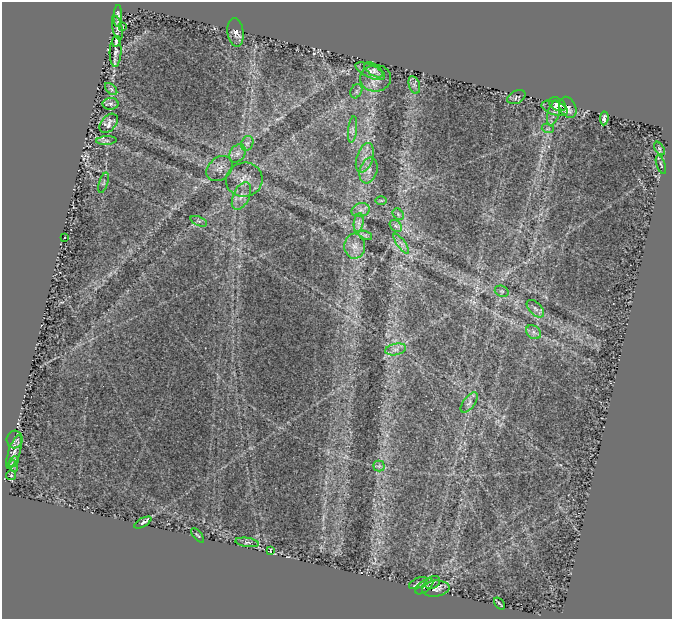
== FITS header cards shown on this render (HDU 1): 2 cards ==
NAXIS1  =                  670
NAXIS2  =                  617

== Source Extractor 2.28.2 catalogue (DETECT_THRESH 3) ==
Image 670 x 617 px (HDU 1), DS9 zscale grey, 1 PNG px = 1 image px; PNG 674 x 621 px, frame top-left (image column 1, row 617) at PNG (2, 2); each listed source drawn as its Kron ellipse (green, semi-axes under 4 px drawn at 4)
Background 1.24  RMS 0.034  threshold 0.102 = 3 sigma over >= 5 px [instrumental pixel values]
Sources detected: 63; all 63 listed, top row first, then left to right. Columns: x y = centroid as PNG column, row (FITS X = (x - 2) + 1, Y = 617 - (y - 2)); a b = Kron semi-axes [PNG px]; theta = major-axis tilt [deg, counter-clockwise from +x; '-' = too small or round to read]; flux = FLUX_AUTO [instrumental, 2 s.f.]
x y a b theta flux
118 16 11 3 88 7.2
122 27 3 2 - 2.1
117 28 12 5 -78 8.7
236 32 14 8 -83 11
116 41 5 3 - 4.4
116 52 15 6 87 11
374 70 11 5 -36 5.8
370 71 16 6 -24 9.7
376 78 15 13 5 23
414 85 9 5 -71 7.3
111 89 7 4 -45 4.9
356 91 7 5 61 5.5
516 97 10 6 27 5.4
110 104 8 6 -1 6.5
557 104 9 6 -28 8.9
568 107 11 8 -64 9.9
555 108 13 6 -17 11
553 113 13 6 75 11
604 118 7 3 83 6.5
109 123 11 7 49 9.9
353 129 13 4 83 8.2
548 129 6 4 -17 3
106 141 10 4 4 6.1
247 143 8 6 67 7.4
659 148 7 4 -57 4.7
237 153 10 7 54 10
365 158 15 8 72 20
661 165 10 2 -71 2.8
220 169 15 10 39 17
369 170 13 8 73 16
244 180 18 17 - 30
103 183 10 4 71 4.5
241 196 15 8 65 18
381 200 6 4 0 2.4
361 210 9 6 16 9
398 214 6 5 - 4.3
199 221 9 4 -22 4.6
359 223 10 5 82 8.5
396 226 7 5 -43 6.2
365 235 7 4 -18 4.2
65 237 2 2 - 2
401 244 12 3 -54 6.1
355 246 12 10 87 18
502 291 7 5 -19 4.7
535 309 11 6 -46 9.1
534 332 8 6 -39 7.8
396 349 10 5 12 11
469 402 12 6 52 8.7
15 439 9 8 - 5.8
14 452 18 5 72 10
14 462 6 3 48 2.7
14 466 6 3 -72 3.4
379 466 5 5 - 4.5
11 475 5 4 - 3.2
143 523 10 3 28 5.5
198 535 9 2 -51 2.3
247 542 12 4 -8 6.2
270 551 4 2 - 1.6
418 583 9 5 26 5.7
432 583 8 5 31 5
424 586 11 5 39 5.8
436 589 13 8 7 9.2
499 604 7 2 -50 2.8